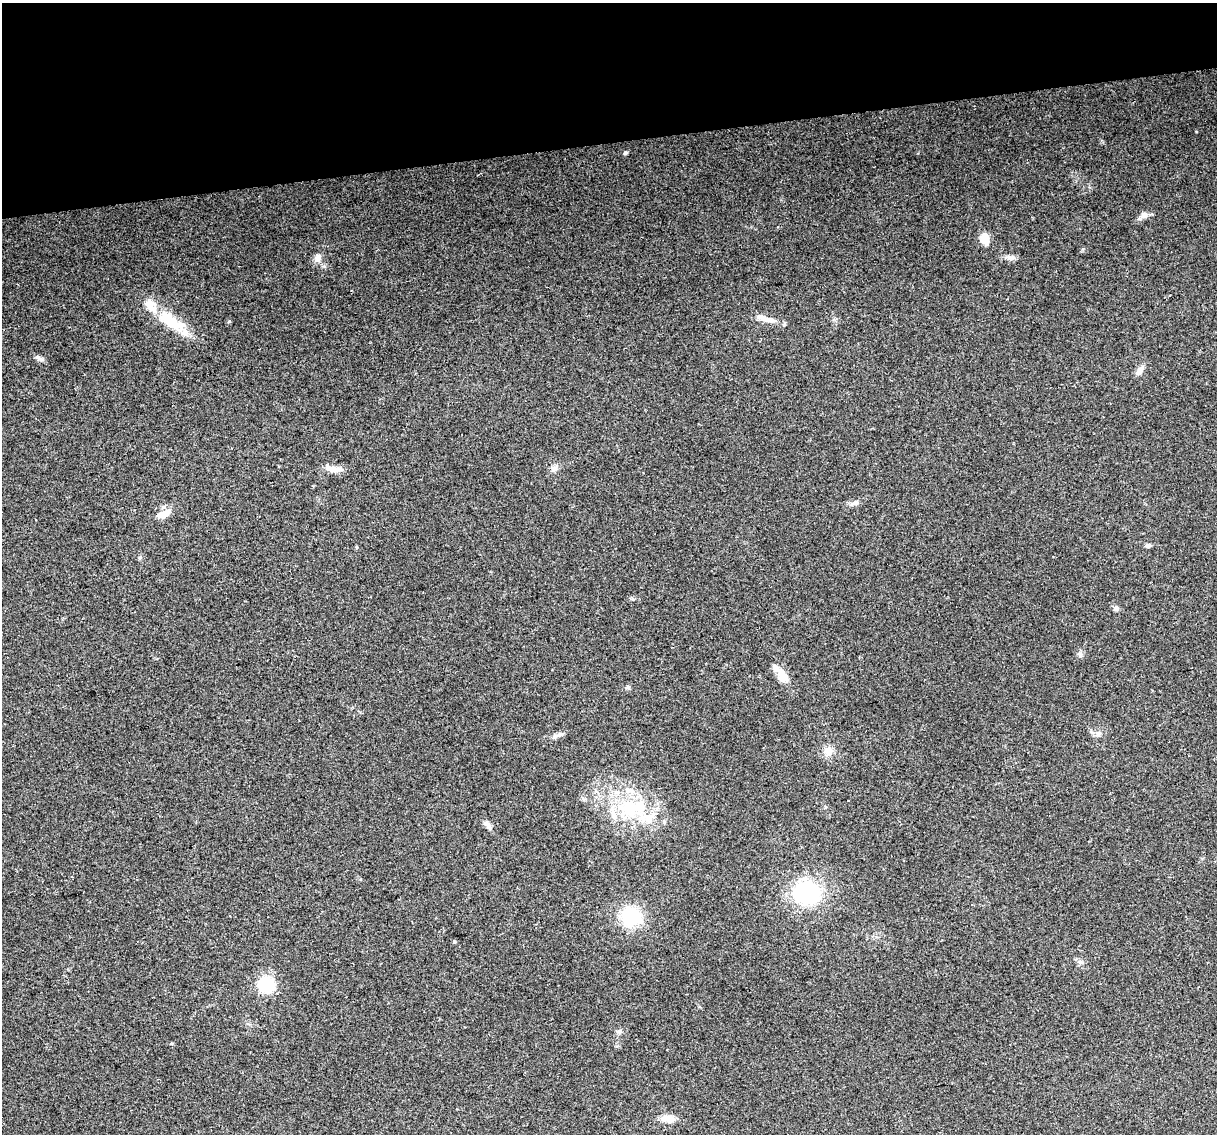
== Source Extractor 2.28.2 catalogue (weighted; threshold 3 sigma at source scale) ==
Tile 3 of 4 x 4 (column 3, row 1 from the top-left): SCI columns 2463-3677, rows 3476-4607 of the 4924 x 4639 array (HDU 1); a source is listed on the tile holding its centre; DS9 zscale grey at full resolution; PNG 1219 x 1136 px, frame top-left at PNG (2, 3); no overlay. Shown black and unused: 12% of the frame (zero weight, under 2 of 3 exposures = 2% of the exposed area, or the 3 px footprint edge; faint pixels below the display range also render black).
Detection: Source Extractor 2.28.2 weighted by HDU 2 'WHT'; one run over the whole footprint, this tile lists its part. Background 0.103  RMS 0.01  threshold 0.0454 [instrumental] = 3 sigma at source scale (4.5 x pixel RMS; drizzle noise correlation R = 1.50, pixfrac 1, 0.0396/0.0396 arcsec/px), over >= 5 px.
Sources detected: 34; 1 inside a brighter object's white glare — not listed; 4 inside a brighter listed object's ellipse — not listed separately; the other 29 listed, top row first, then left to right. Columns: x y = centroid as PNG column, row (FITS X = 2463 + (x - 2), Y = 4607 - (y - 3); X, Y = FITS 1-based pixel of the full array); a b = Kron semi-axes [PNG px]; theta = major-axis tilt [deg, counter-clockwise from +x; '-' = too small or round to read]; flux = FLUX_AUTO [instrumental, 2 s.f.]
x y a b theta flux
625 153 5 4 - 1.5
1144 216 9 8 - 4.2
985 238 8 6 -79 20
318 258 13 6 85 4.4
1011 258 10 5 26 3.1
767 320 24 7 -13 9.8
170 321 39 14 -34 38
39 358 14 5 -27 3.2
1140 371 13 7 53 5.4
554 468 9 7 11 3.7
334 469 24 8 -5 8.5
855 503 11 6 24 3.8
164 514 19 8 25 11
1148 545 7 5 15 2.3
1116 608 6 5 - 3.1
1080 655 6 5 - 1.9
782 676 14 9 -64 14
628 687 5 5 - 1.7
561 734 13 4 18 3.2
1098 734 8 4 53 2.1
828 751 11 11 - 7.9
631 809 30 26 -10 58
489 826 11 6 -60 4.2
807 893 28 25 0 87
631 917 24 21 -23 44
266 985 6 6 - 200
619 1032 6 6 - 2.1
171 1044 5 3 - 0.95
669 1118 17 8 -11 11
Unlisted compact peaks at least as high as the median listed source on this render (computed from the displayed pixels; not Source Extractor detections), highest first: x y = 1196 131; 1083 249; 140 557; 633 599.